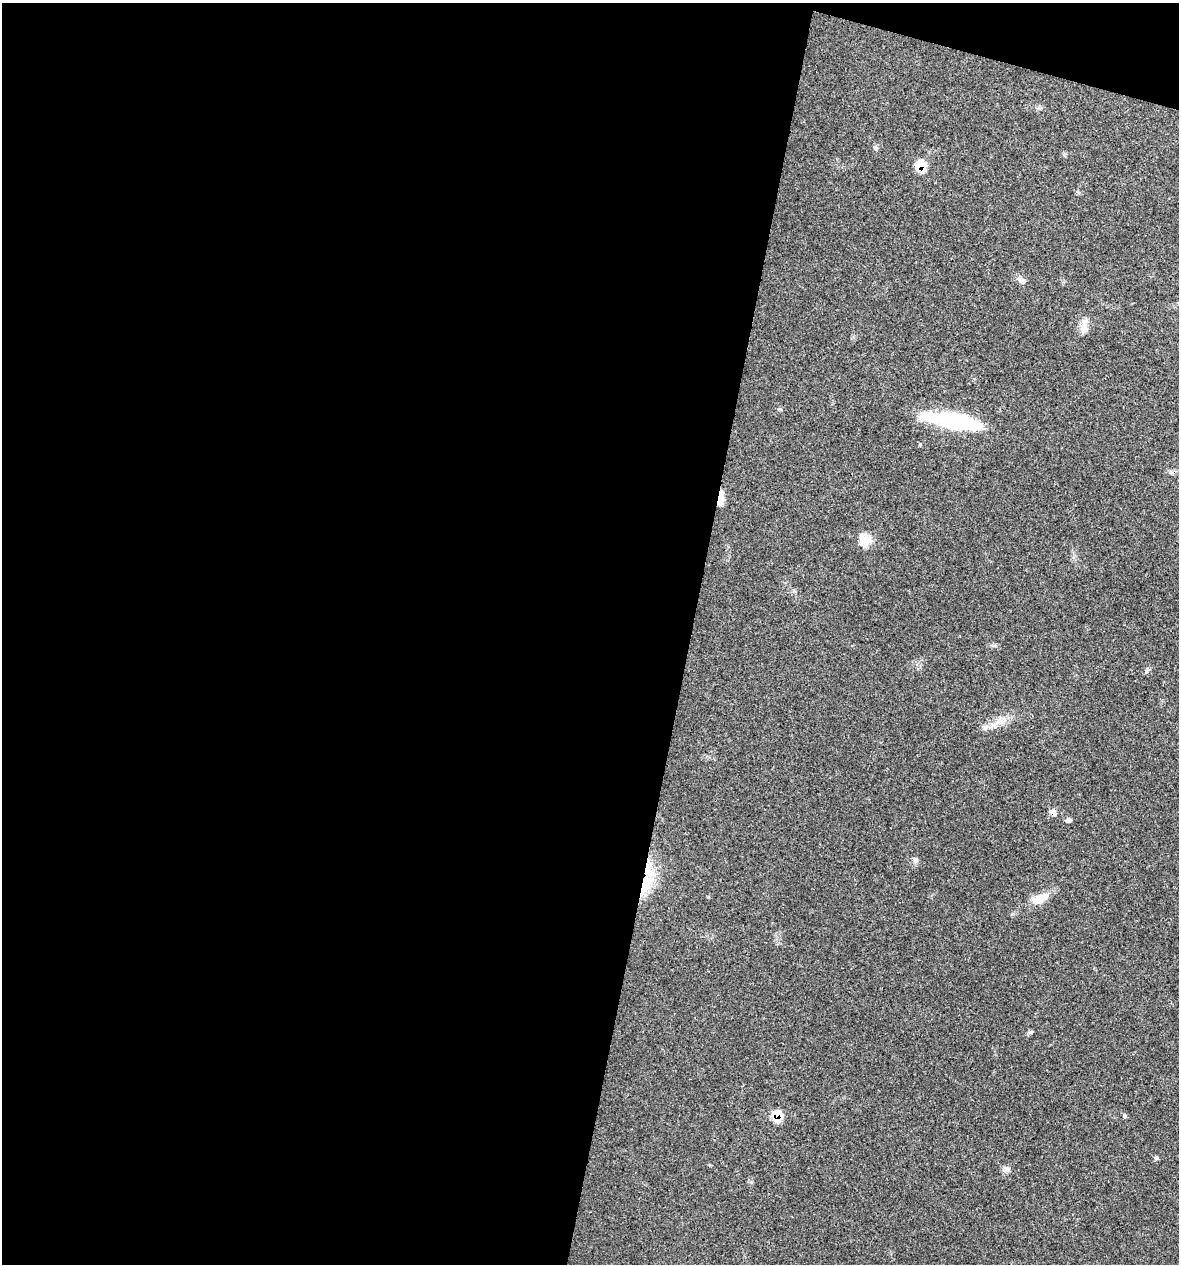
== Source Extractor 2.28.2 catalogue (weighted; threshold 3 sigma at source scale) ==
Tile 1 of 4 x 4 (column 1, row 1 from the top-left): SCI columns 121-1297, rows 3789-5050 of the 5072 x 5054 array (HDU 1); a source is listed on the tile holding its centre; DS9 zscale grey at full resolution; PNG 1181 x 1266 px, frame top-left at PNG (2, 3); no overlay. Shown black and unused: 60% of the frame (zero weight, under 3 of 4 exposures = <1% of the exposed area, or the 3 px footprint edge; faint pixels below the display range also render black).
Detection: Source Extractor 2.28.2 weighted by HDU 2 'WHT'; one run over the whole footprint, this tile lists its part. Background 0.0841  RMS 0.006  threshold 0.0268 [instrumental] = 3 sigma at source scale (4.5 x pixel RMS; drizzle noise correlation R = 1.50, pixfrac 1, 0.05/0.05 arcsec/px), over >= 5 px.
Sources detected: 18; all 18 listed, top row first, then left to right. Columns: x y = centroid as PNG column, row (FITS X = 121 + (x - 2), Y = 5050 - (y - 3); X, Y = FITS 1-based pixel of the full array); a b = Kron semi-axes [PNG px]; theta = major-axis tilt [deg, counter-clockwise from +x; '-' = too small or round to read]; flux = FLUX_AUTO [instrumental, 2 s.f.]
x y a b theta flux
875 147 6 4 -19 0.89
920 166 13 13 - 8.6
1021 280 12 7 -20 2.7
1084 327 20 9 -87 5.2
953 421 58 13 -10 66
1171 472 6 6 - 1.3
721 498 17 6 86 6.3
865 539 17 15 -15 7.3
994 724 22 6 32 5.4
1053 812 9 6 -63 3.3
1068 820 6 6 - 1.6
916 860 7 7 - 1.5
647 881 34 14 68 19
1040 899 23 10 30 9.4
1031 1032 6 4 43 0.9
777 1116 9 8 - 12
1156 1158 6 5 - 0.94
1006 1169 8 7 - 2.1
Overlapping masked pixels (flux is a lower limit): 5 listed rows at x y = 920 166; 721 498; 1053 812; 647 881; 777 1116
Unlisted compact peaks at least as high as the median listed source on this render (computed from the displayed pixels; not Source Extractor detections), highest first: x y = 1124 1116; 995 646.